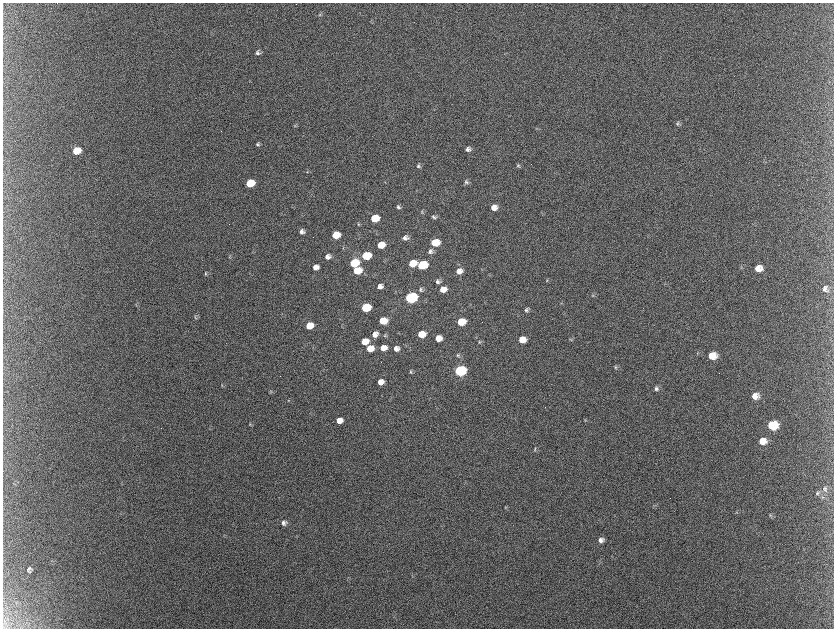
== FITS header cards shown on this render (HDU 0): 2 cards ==
NAXIS1  =                 1663 / length of data axis 1
NAXIS2  =                 1252 / length of data axis 2

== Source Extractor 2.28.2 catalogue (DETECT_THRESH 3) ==
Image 1663 x 1252 px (HDU 0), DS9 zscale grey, zoomed out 1/2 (1 PNG px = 2 x 2 image px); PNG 836 x 630 px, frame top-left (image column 2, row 1251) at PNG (3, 3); no overlay
Background 2130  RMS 31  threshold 94.3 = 3 sigma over >= 5 px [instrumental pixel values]
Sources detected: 103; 11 cannot appear on this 1/2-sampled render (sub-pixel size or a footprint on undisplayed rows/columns) and are not listed; the other 92 listed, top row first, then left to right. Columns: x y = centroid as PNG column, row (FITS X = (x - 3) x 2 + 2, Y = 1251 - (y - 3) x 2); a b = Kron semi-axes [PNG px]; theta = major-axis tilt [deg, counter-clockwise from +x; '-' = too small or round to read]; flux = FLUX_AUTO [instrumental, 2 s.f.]
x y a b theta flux
319 15 5 4 - 1.0e+04
258 53 6 6 - 1.9e+04
677 124 6 5 - 1.2e+04
295 126 5 3 - 5.9e+03
536 129 4 3 - 4.5e+03
258 144 6 5 - 1.2e+04
468 149 6 5 - 2.3e+04
77 151 7 6 - 1.9e+05
763 161 3 2 - 4.0e+03
518 165 5 4 - 9.8e+03
418 166 6 4 -86 1.2e+04
307 172 5 3 - 6.6e+03
466 182 7 5 -23 1.6e+04
250 183 6 5 - 2.6e+05
398 207 5 4 - 1.2e+04
494 207 6 5 - 5.7e+04
422 212 5 4 - 7.6e+03
434 217 6 4 -25 1.3e+04
375 218 6 5 - 2.1e+05
358 224 5 3 - 6.5e+03
302 232 6 5 - 2.5e+04
336 235 6 5 - 1.5e+05
405 238 6 5 - 2.6e+04
435 243 6 5 - 1.9e+05
381 245 6 5 - 1.2e+05
343 248 6 3 87 5.8e+03
430 251 7 7 - 2.4e+04
328 256 6 5 - 3.2e+04
366 256 6 5 - 3.2e+05
229 257 4 2 - 4.9e+03
354 263 6 5 - 2.9e+05
412 263 6 5 - 1.2e+05
422 265 7 5 13 5.1e+05
316 267 6 5 - 4.4e+04
758 268 7 6 - 7.7e+04
357 271 6 5 - 1.9e+05
459 271 7 6 - 4.8e+04
206 274 6 4 -61 9.3e+03
547 280 4 3 - 5.6e+03
437 282 6 5 - 1.8e+04
380 286 5 4 - 3.0e+04
443 289 6 5 - 6.7e+04
825 289 8 7 - 3.0e+04
420 290 6 4 -70 1.3e+04
593 295 4 2 - 5.7e+03
411 298 7 5 13 1.5e+06
561 303 4 2 - 3.9e+03
470 305 4 2 - 4.8e+03
366 307 6 5 - 3.7e+05
526 310 6 5 - 1.6e+04
195 317 6 3 -63 7.8e+03
383 321 6 5 - 1.5e+05
461 322 6 5 - 1.9e+05
309 326 6 5 - 1.5e+05
375 334 6 5 - 4.8e+04
421 334 6 5 - 1.2e+05
385 336 5 4 - 7.6e+03
438 338 6 5 - 5.9e+04
570 339 5 4 - 8.3e+03
522 340 6 5 - 9.2e+04
365 341 6 5 - 1.2e+05
479 342 5 4 - 9.2e+03
370 348 6 5 - 1.2e+05
383 348 6 5 - 6.2e+04
396 348 6 5 - 3.7e+04
458 355 6 4 -55 1.1e+04
712 356 7 6 - 1.2e+05
615 367 5 4 - 8.5e+03
460 371 7 6 - 1.2e+06
411 372 4 3 - 7.2e+03
380 382 6 5 - 5.3e+04
222 385 4 3 - 5.4e+03
656 389 7 5 -72 2.0e+04
270 393 4 3 - 5.0e+03
755 396 7 6 - 5.9e+04
289 400 3 3 - 4.7e+03
339 420 6 5 - 6.0e+04
585 421 3 3 - 5.6e+03
250 424 5 3 - 6.8e+03
772 425 8 6 3 3.3e+05
762 441 7 6 - 7.4e+04
535 449 5 3 - 7.3e+03
824 488 6 6 - 1.8e+04
817 493 6 5 - 1.4e+04
822 497 5 3 - 1.0e+04
506 507 4 3 - 6.3e+03
770 516 5 3 - 6.5e+03
284 523 6 5 - 2.2e+04
601 540 6 6 - 3.3e+04
29 568 6 4 28 9.7e+03
32 569 7 3 59 6.9e+03
28 571 6 2 -42 6.0e+03
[11 sub-pixel or undisplayed-footprint detections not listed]